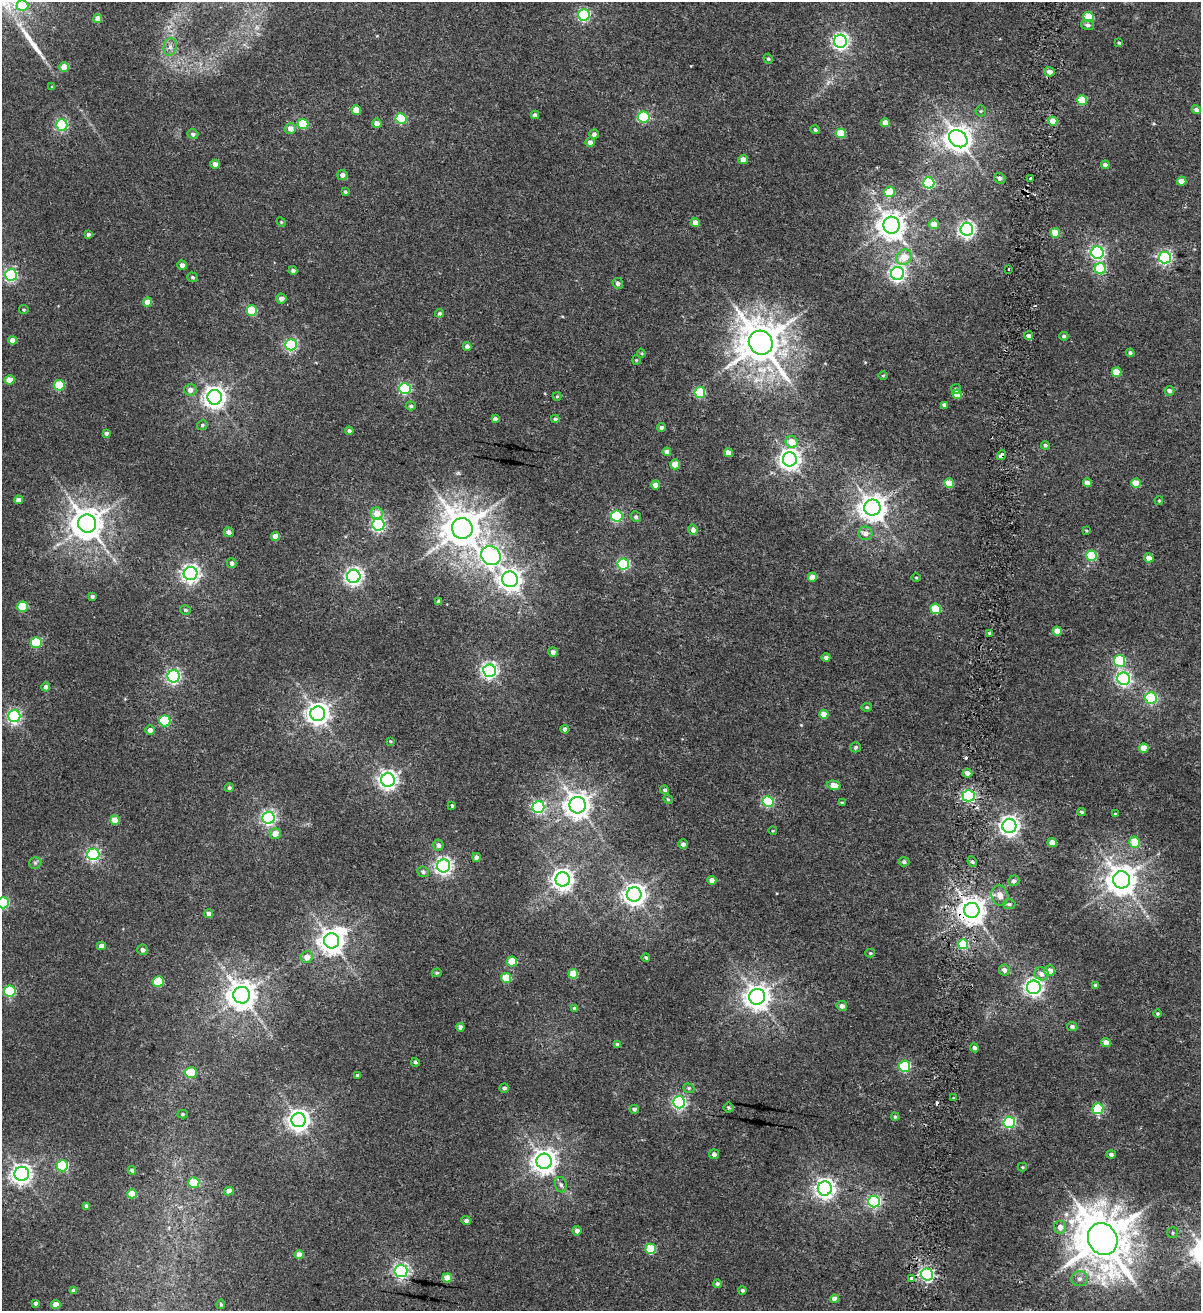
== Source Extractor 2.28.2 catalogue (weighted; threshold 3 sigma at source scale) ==
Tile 10 of 4 x 4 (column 2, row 3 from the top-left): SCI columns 1491-2689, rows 1324-2632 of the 5438 x 5254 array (HDU 1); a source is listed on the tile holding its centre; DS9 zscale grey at full resolution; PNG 1203 x 1313 px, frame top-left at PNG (2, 2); each listed source drawn as its Kron ellipse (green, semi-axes under 4 px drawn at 4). Shown black and unused: <1% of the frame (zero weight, under 2 of 4 exposures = <1% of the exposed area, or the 3 px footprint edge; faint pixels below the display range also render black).
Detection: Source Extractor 2.28.2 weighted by HDU 2 'WHT'; one run over the whole footprint, this tile lists its part. Background 0.00679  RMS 0.0025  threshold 0.0113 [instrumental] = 3 sigma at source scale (4.5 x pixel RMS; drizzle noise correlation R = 1.50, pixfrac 1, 0.0396/0.0396 arcsec/px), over >= 5 px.
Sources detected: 274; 1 inside a brighter object's white glare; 2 cosmic-ray / hot-pixel residue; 1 long thin detection or spike segment (spike, bleed or trail) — neither listed nor drawn; the other 270 listed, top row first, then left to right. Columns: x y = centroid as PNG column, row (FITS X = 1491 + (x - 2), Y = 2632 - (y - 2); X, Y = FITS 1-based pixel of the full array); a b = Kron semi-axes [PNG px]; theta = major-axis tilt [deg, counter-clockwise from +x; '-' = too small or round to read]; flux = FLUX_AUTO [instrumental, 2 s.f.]
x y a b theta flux
22 6 6 5 - 7.1
584 15 6 5 - 30
1088 17 5 5 - 6.1
98 19 4 4 - 1.9
1088 25 6 5 - 0.64
840 41 6 6 - 64
1119 43 4 3 - 0.24
170 47 9 6 79 0.83
768 59 5 4 - 0.35
64 67 5 4 - 2.5
1050 72 5 4 - 1.5
52 87 3 3 - 0.25
1082 100 5 5 - 6
356 110 5 4 - 3.4
1196 110 5 4 - 0.64
981 111 5 5 - 0.29
535 115 4 4 - 0.71
644 117 6 6 - 19
401 119 5 5 - 15
1053 121 4 4 - 3.4
377 123 5 4 - 1.3
885 123 4 4 - 2.2
303 124 5 5 - 9.6
62 125 6 5 - 24
290 128 5 5 - 1.6
815 130 5 4 - 0.48
841 133 5 5 - 6.6
193 134 5 4 - 0.57
594 134 5 4 - 0.83
958 139 10 8 -38 260
590 142 5 4 - 1.1
743 159 5 4 - 1.5
215 164 4 4 - 1.3
1105 165 4 4 - 0.9
342 175 5 5 - 1
1000 178 6 5 - 0.67
1030 178 3 3 - 0.78
1182 181 5 4 - 1.8
929 183 5 5 - 22
345 192 4 3 - 0.32
890 192 5 5 - 5.3
281 222 5 4 - 0.23
695 223 5 4 - 1.6
934 224 5 4 - 2.8
891 225 8 8 - 260
967 229 6 6 - 67
1055 233 5 5 - 4.9
88 234 4 4 - 0.52
1097 252 6 6 - 42
904 257 8 7 - 3.3
1165 257 6 6 - 36
182 265 4 4 - 1.1
1009 269 3 2 - 0.25
1100 269 5 5 - 14
293 271 4 4 - 0.65
897 273 6 6 - 62
11 275 6 6 - 28
192 277 5 4 - 0.4
618 283 5 5 - 0.79
281 299 5 5 - 1.1
148 302 4 4 - 2.1
24 310 5 4 - 0.29
252 311 5 5 - 7.5
440 313 4 4 - 0.42
1029 336 4 4 - 1.1
1064 336 4 4 - 0.43
13 340 4 4 - 2.1
761 343 12 11 - 720
291 345 6 6 - 27
467 346 4 4 - 0.85
641 353 4 4 - 0.22
1130 353 4 4 - 0.5
636 360 4 4 - 0.23
1117 372 5 5 - 5.4
883 376 5 3 - 0.2
9 380 5 4 - 2.6
59 385 5 5 - 9.1
405 388 6 5 - 23
956 389 5 5 - 0.37
190 390 6 5 - 1.2
1169 391 5 4 - 0.73
700 393 5 5 - 12
957 394 5 4 - 3.5
557 396 4 4 - 0.24
215 397 7 7 - 140
944 405 4 4 - 0.98
411 406 5 4 - 0.45
495 419 4 4 - 0.64
555 419 4 4 - 0.49
202 425 5 5 - 0.43
661 427 4 4 - 0.66
349 431 4 4 - 0.58
106 433 4 3 - 0.6
792 442 6 5 - 3.1
1045 445 4 4 - 0.39
667 452 4 4 - 1.5
728 453 4 4 - 2
1002 455 5 3 - 2.8
790 459 7 7 - 140
675 464 5 4 - 3.4
949 483 5 4 - 4.9
1087 483 4 4 - 1.4
1136 483 5 4 - 4.4
655 485 4 4 - 1.3
18 500 4 4 - 1.2
1159 501 4 4 - 0.21
872 508 8 8 - 240
377 513 6 6 - 2.7
617 516 5 5 - 22
636 517 5 5 - 0.48
87 524 9 9 - 360
378 524 6 6 - 44
462 528 10 10 - 570
693 530 5 4 - 1.3
1086 530 3 3 - 0.21
229 532 5 4 - 0.82
865 533 7 7 - 1.4
275 536 4 4 - 2.6
491 556 10 9 - 69
1091 556 5 5 - 12
1149 558 5 4 - 1.7
232 563 5 4 - 0.83
623 564 6 5 - 26
190 574 7 6 - 86
354 576 7 6 - 77
812 577 4 4 - 2.9
916 577 5 3 - 0.21
510 579 8 7 - 150
92 596 4 3 - 0.52
439 601 4 3 - 0.33
22 607 5 5 - 7.2
936 609 5 5 - 8.4
185 610 5 4 - 0.46
1057 631 4 4 - 2.3
990 634 3 3 - 0.68
36 642 5 5 - 11
553 652 5 5 - 1.1
826 657 4 4 - 0.7
1120 661 6 5 - 16
490 671 6 6 - 69
174 676 6 6 - 47
1124 679 6 6 - 43
46 687 4 4 - 0.74
1151 698 6 5 - 23
867 707 5 4 - 0.32
318 714 7 7 - 160
824 714 4 4 - 3.2
14 716 6 6 - 41
165 721 5 5 - 12
565 729 4 4 - 0.88
150 730 5 5 - 1.2
390 741 3 3 - 0.24
856 747 5 5 - 0.4
1144 748 4 4 - 3
967 773 5 4 - 1.3
388 780 7 7 - 94
834 785 7 4 -12 2.8
229 788 4 4 - 0.51
665 790 4 4 - 0.44
969 796 6 5 - 35
668 799 5 4 - 0.25
768 802 5 5 - 16
842 803 3 3 - 0.27
577 805 8 8 - 230
452 806 4 3 - 0.29
538 807 6 6 - 35
1081 812 5 3 - 0.37
1115 814 4 3 - 0.23
268 818 6 6 - 52
115 820 4 4 - 3.1
1009 826 7 7 - 99
773 831 4 3 - 0.17
275 833 5 5 - 2
1052 842 4 4 - 2.1
1135 842 5 5 - 4.8
683 844 5 4 - 0.75
438 845 5 5 - 0.82
93 854 6 6 - 41
476 857 4 4 - 0.82
904 862 5 4 - 0.55
972 862 5 4 - 0.45
35 863 6 6 - 0.43
444 866 6 6 - 73
423 872 6 5 - 0.58
563 879 7 7 - 140
712 880 4 4 - 1.7
1121 880 8 8 - 320
1014 881 6 5 - 0.62
634 894 7 7 - 150
1000 895 10 8 -71 1.5
3 903 6 5 - 22
1009 904 6 5 - 0.49
972 910 8 7 - 260
209 914 4 4 - 0.84
332 941 8 7 - 210
963 944 5 5 - 8.9
101 946 4 4 - 1.1
143 950 5 5 - 0.75
870 953 5 4 - 0.25
307 957 6 6 - 1.7
646 958 4 4 - 0.4
512 961 5 5 - 5.9
1004 970 5 5 - 0.96
1050 971 5 5 - 2.1
437 973 5 4 - 0.29
573 974 5 4 - 5.1
1042 974 7 6 - 1.3
506 978 5 5 - 6.1
158 982 5 5 - 9.5
1096 985 4 3 - 0.66
1034 987 7 7 - 86
10 991 6 5 - 20
242 995 8 8 - 290
757 997 8 8 - 220
842 1006 5 5 - 0.9
574 1008 4 3 - 0.31
1158 1013 4 4 - 0.25
460 1027 4 4 - 0.86
1072 1027 5 4 - 0.66
1106 1042 5 4 - 1.6
617 1045 4 4 - 0.62
974 1048 4 4 - 0.64
415 1062 4 4 - 0.43
905 1066 5 5 - 20
191 1072 6 5 - 5.6
358 1075 4 3 - 0.63
504 1088 4 4 - 0.58
689 1088 6 4 -21 0.34
953 1098 3 2 - 0.23
679 1102 6 6 - 44
728 1107 5 5 - 0.37
634 1109 4 4 - 0.6
1098 1109 5 5 - 16
183 1114 5 4 - 0.33
895 1117 4 3 - 0.25
299 1120 7 7 - 140
1009 1122 6 5 - 26
714 1154 5 5 - 0.78
1111 1154 5 4 - 0.54
544 1161 8 7 - 190
62 1166 6 5 - 17
1022 1167 4 4 - 0.24
132 1170 4 3 - 0.48
22 1174 7 7 - 120
194 1182 5 5 - 5.6
561 1185 8 6 -73 0.55
825 1189 7 7 - 110
229 1191 5 4 - 1.3
132 1194 4 4 - 3.7
874 1202 6 6 - 34
87 1206 4 4 - 0.76
466 1221 5 4 - 0.64
1060 1227 6 6 - 1.5
577 1231 5 4 - 0.92
1173 1233 5 5 - 0.33
1103 1239 16 14 -61 1000
651 1249 5 5 - 8.3
299 1255 4 4 - 2.1
401 1271 6 6 - 59
927 1274 6 6 - 39
447 1278 4 4 - 2.8
911 1278 3 3 - 1.6
1080 1279 8 7 - 0.97
717 1284 4 4 - 0.43
742 1290 4 4 - 0.46
74 1291 4 4 - 0.95
834 1299 4 4 - 1.7
36 1303 4 4 - 0.6
56 1304 4 4 - 2.2
221 1304 5 4 - 0.32
Overlapping masked pixels (flux is a lower limit): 3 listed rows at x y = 1002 455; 972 910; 927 1274
Isophote crosses this tile's border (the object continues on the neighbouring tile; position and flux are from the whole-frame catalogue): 1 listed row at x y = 3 903